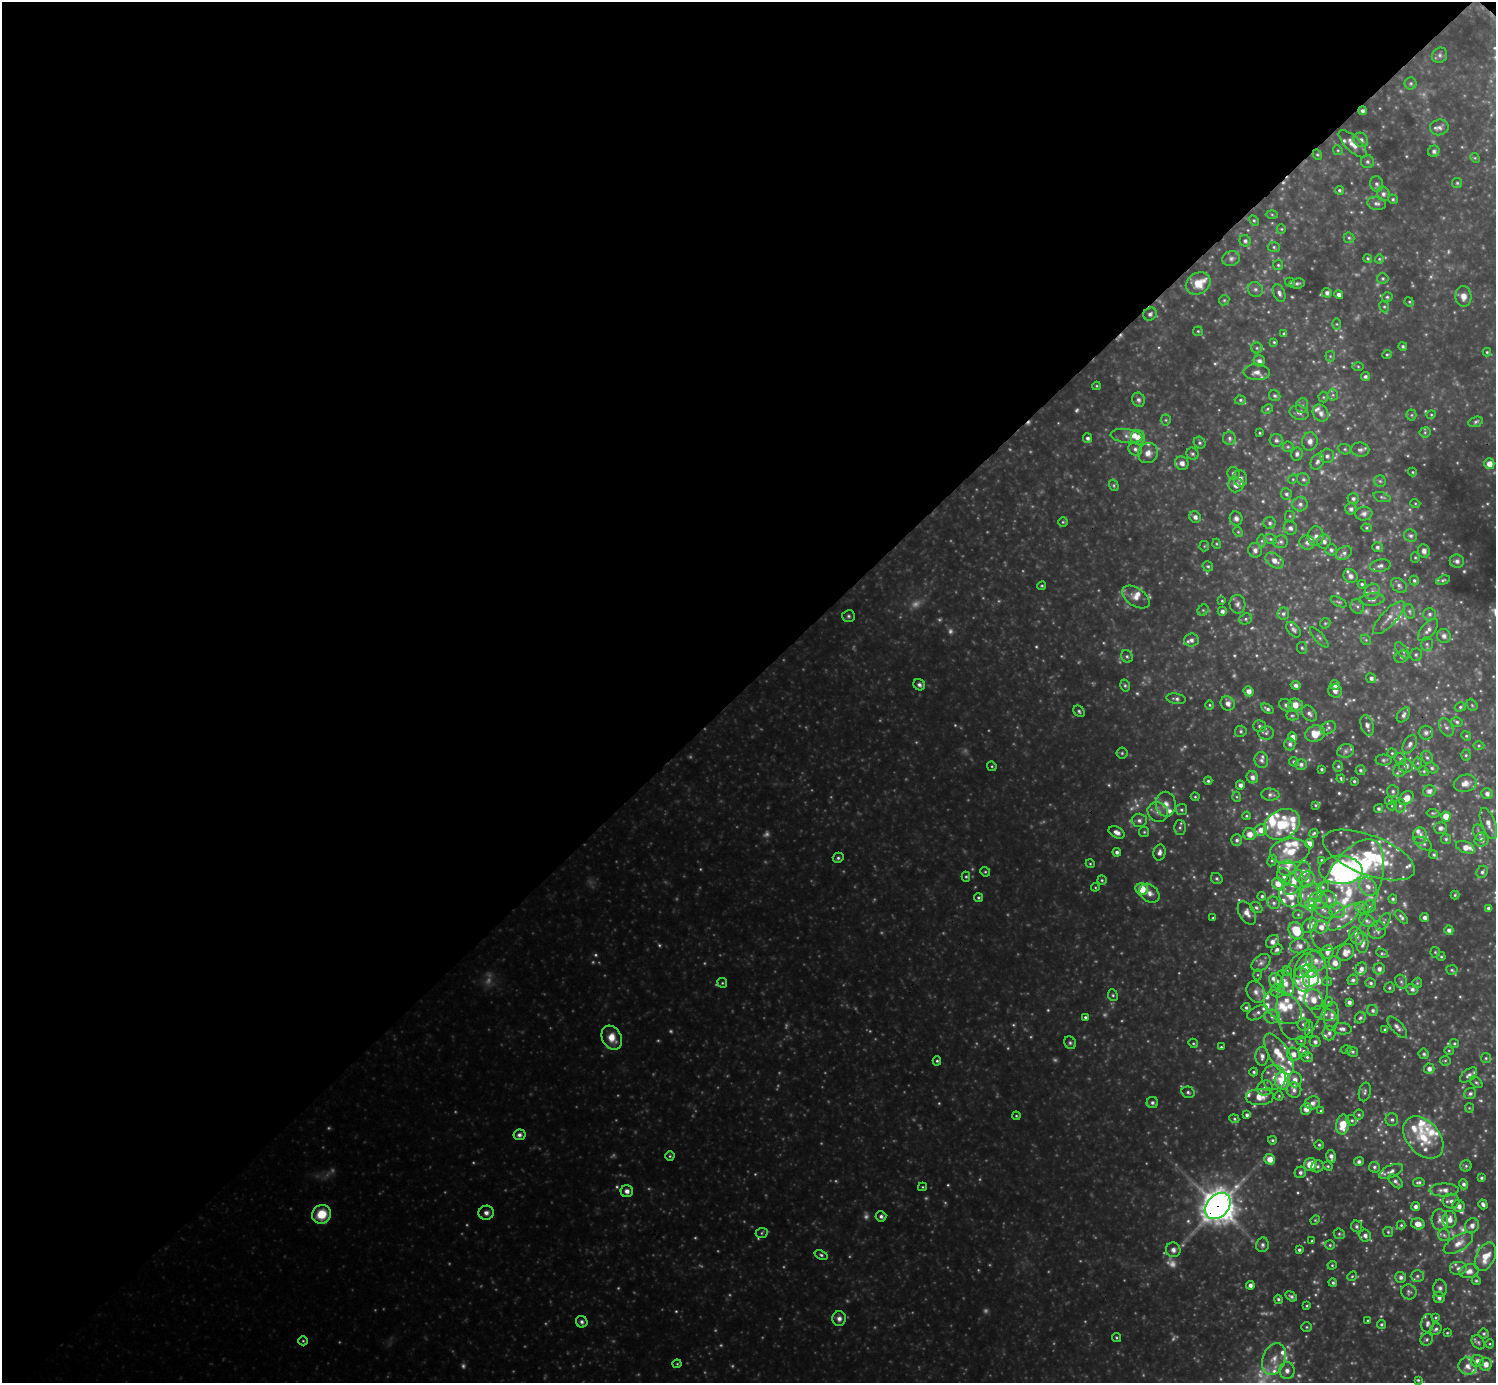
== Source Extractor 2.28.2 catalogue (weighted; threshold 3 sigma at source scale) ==
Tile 5 of 4 x 4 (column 1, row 2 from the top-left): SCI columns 3-1496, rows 2921-4301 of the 5983 x 5983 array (HDU 1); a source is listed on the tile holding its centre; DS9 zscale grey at full resolution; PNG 1498 x 1385 px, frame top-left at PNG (2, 2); each listed source drawn as its Kron ellipse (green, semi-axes under 4 px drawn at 4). Shown black and unused: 50% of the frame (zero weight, under 3 of 4 exposures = <1% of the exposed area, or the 3 px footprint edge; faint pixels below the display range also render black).
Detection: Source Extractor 2.28.2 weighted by HDU 2 'WHT'; one run over the whole footprint, this tile lists its part. Background 0.351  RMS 0.037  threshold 0.165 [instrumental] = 3 sigma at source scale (4.5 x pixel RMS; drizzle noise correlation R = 1.50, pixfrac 1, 0.05/0.05 arcsec/px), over >= 5 px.
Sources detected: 718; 90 too faint to see at this stretch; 1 inside a brighter object's white glare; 2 cosmic-ray / hot-pixel residue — neither listed nor drawn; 87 inside a brighter listed object's ellipse — not listed separately; of the other 538, all 500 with FLUX_AUTO >= 3.84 (the completeness limit of this list) listed and drawn (38 fainter detections not listed), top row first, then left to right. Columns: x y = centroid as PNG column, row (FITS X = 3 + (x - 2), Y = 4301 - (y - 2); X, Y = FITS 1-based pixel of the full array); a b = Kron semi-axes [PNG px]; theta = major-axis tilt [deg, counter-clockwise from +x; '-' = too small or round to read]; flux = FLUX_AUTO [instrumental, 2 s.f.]
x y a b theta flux
1440 55 8 7 - 11
1411 83 6 6 - 7.2
1363 111 4 4 - 11
1439 127 9 8 - 16
1361 140 8 6 -43 16
1353 144 18 7 -44 39
1338 150 5 4 - 4.3
1434 151 6 5 - 11
1317 155 5 4 - 5
1475 158 5 4 - 4.3
1367 162 6 6 - 9.1
1457 183 5 5 - 6
1377 184 8 6 -72 12
1339 190 5 4 - 6.5
1383 194 7 6 - 13
1393 199 5 4 - 5.7
1377 203 9 6 -9 13
1272 214 6 4 -2 5.1
1254 220 6 4 -62 5.4
1281 229 5 4 - 4.5
1349 238 5 5 - 6.1
1245 241 6 5 - 9.6
1274 247 6 5 - 6.4
1231 258 9 7 18 14
1368 258 4 4 - 5.8
1379 259 4 4 - 4.8
1278 265 5 5 - 5.6
1383 278 5 5 - 6.5
1290 282 5 4 - 4.4
1198 283 13 10 31 66
1297 283 7 5 9 7.9
1255 289 8 7 - 11
1279 293 9 5 -69 13
1327 293 5 5 - 12
1339 295 4 4 - 15
1463 296 10 8 -87 28
1387 297 5 4 - 6.1
1224 300 5 4 - 5.3
1409 302 5 4 - 4.6
1384 307 6 4 -66 5.6
1150 314 7 6 - 12
1337 324 5 4 - 4.3
1198 331 5 4 - 4.7
1284 334 4 4 - 6.4
1274 342 4 4 - 4.8
1403 346 4 4 - 7
1257 348 5 5 - 6.3
1487 352 4 4 - 4.6
1387 355 5 4 - 5.1
1330 356 5 5 - 4.8
1259 361 6 5 - 14
1358 366 5 4 - 4.2
1257 372 13 8 -2 23
1365 376 4 4 - 8.8
1097 386 4 4 - 4.1
1333 395 5 5 - 7.4
1275 396 6 5 - 8
1323 397 5 5 - 5
1138 400 7 6 - 13
1240 400 5 4 - 6.2
1302 406 7 6 - 11
1267 409 6 4 28 5.2
1299 413 9 7 -17 14
1321 413 9 7 -55 20
1411 415 5 5 - 5.6
1431 415 4 4 - 4.2
1166 420 5 5 - 5.6
1476 422 8 5 18 8
1425 432 5 5 - 5.9
1260 433 3 3 - 4.1
1126 436 16 7 -7 20
1138 437 7 7 - 39
1088 438 5 4 - 11
1229 438 6 6 - 11
1276 440 6 6 - 11
1310 441 9 7 78 19
1200 443 6 5 - 7.5
1288 447 5 5 - 6.1
1135 449 7 6 - 12
1345 449 6 5 - 6.4
1360 450 9 7 -9 13
1148 453 10 9 - 28
1192 454 6 5 - 8.2
1297 454 6 5 - 12
1327 456 7 7 - 13
1317 462 8 6 60 12
1182 463 7 6 - 23
1489 464 5 5 - 33
1412 472 4 4 - 3.9
1233 473 6 6 - 10
1240 478 8 7 - 16
1293 479 5 4 - 4
1303 479 6 6 - 9.3
1380 481 6 6 - 6.7
1114 485 6 4 -72 5.4
1236 485 8 7 - 25
1286 494 6 5 - 8.4
1382 497 9 4 -18 7.3
1353 499 6 5 - 9.1
1415 503 5 3 - 4
1300 504 7 7 - 14
1351 509 5 5 - 11
1364 514 8 7 - 14
1290 516 5 5 - 4.8
1195 517 6 5 - 16
1236 518 7 6 - 13
1063 522 5 5 - 5.1
1270 523 6 6 - 9.8
1290 528 7 6 - 12
1366 528 5 4 - 4.9
1238 532 5 4 - 4.5
1316 536 10 8 86 21
1411 536 7 6 - 10
1271 539 6 5 - 6.8
1262 541 6 4 -90 7.6
1324 541 7 6 - 15
1280 542 7 6 - 10
1307 543 8 7 - 16
1217 544 5 3 - 3.8
1204 546 5 5 - 4.2
1377 547 5 5 - 8.8
1255 550 7 6 - 16
1331 550 6 5 - 8.5
1424 551 7 6 - 20
1344 553 8 6 30 12
1415 558 5 4 - 5
1274 561 10 6 -33 28
1457 561 7 6 - 13
1208 566 5 5 - 6.1
1380 566 10 6 12 15
1350 576 7 6 - 20
1414 580 5 4 - 7
1443 580 7 4 16 5.8
1362 584 4 4 - 6.7
1399 585 9 6 -40 12
1042 586 4 3 - 4.6
1372 592 8 7 - 16
1136 597 15 9 -34 36
1372 600 12 6 5 17
1222 601 4 3 - 4.4
1339 602 8 4 -26 7.2
1238 604 9 8 - 14
1357 606 7 6 - 10
1203 610 6 5 - 6.5
1222 611 4 4 - 13
1409 611 7 5 -72 7.9
1283 614 6 6 - 10
1430 614 6 6 - 10
848 616 6 6 - 8.1
1389 618 21 7 47 35
1246 619 6 5 - 8.2
1325 623 6 5 - 5.7
1294 630 9 5 -49 11
1428 630 13 6 50 18
1444 636 7 6 - 13
1319 637 13 4 -48 9.9
1191 640 7 6 - 16
1366 640 6 4 -44 5
1427 644 7 6 - 9.3
1302 648 6 5 - 6.4
1402 650 10 5 -53 9.7
1416 655 6 6 - 7.6
1127 656 6 5 - 7.3
1402 657 7 6 - 9.7
1371 678 5 4 - 12
919 685 6 5 - 12
1296 685 5 4 - 14
1335 685 5 5 - 22
1125 686 6 4 -73 6.5
1249 691 5 5 - 24
1335 691 7 6 - 14
1176 699 10 5 -9 11
1228 703 7 6 - 23
1210 705 4 4 - 4.8
1286 705 7 6 - 12
1295 705 7 6 - 43
1472 705 6 5 - 5.5
1460 707 5 4 - 7.2
1267 709 7 4 -32 10
1079 711 6 5 - 7.8
1309 713 9 6 -47 13
1403 715 8 5 52 14
1292 716 6 5 - 6
1457 722 6 4 -16 7.5
1367 725 10 6 -73 18
1259 726 6 5 - 7.9
1446 727 10 6 -61 14
1328 728 8 6 27 8.8
1241 731 6 5 - 7.2
1266 733 7 6 - 9.9
1426 733 7 7 - 14
1315 734 10 8 21 64
1466 736 5 4 - 5.4
1292 737 5 4 - 26
1290 744 6 5 - 12
1410 744 10 6 59 14
1479 746 5 3 - 4.5
1346 751 8 6 15 13
1122 753 5 5 - 6.5
1392 753 4 4 - 4.8
1466 755 5 4 - 5.7
1427 757 7 5 -71 8.1
1400 759 6 5 - 7.9
1261 760 8 7 - 12
1384 760 8 5 1 8.1
1294 762 5 4 - 6.3
1417 763 6 4 90 6.5
1301 764 6 5 - 11
992 766 5 4 - 4.6
1338 766 5 4 - 6
1406 766 7 7 - 19
1432 768 6 5 - 8.5
1321 769 3 3 - 5.1
1360 770 5 5 - 6.7
1400 770 7 6 - 12
1424 771 5 4 - 5.2
1252 777 6 5 - 18
1341 779 4 3 - 5
1208 781 4 4 - 6.8
1354 781 3 3 - 4.9
1465 783 11 8 13 28
1240 785 4 4 - 16
1393 791 6 6 - 8.5
1429 791 6 5 - 16
1487 794 6 5 - 15
1270 795 9 6 -5 11
1195 797 4 4 - 4
1237 797 5 3 - 3.9
1406 798 8 6 40 47
1389 800 4 4 - 4.4
1166 804 12 10 -88 33
1316 805 4 3 - 3.9
1392 806 5 4 - 4.8
1400 806 6 5 - 9.7
1379 809 4 4 - 8
1181 810 5 5 - 8
1158 812 11 9 -34 26
1433 813 6 4 -8 5.3
1246 816 4 3 - 4.5
1446 816 5 4 - 47
1139 820 7 6 - 16
1488 823 16 7 -70 26
1282 824 19 14 29 140
1180 827 7 6 - 9.2
1440 828 6 5 - 15
1261 830 6 6 - 25
1117 832 8 5 -27 21
1144 832 5 5 - 5.2
1314 833 5 4 - 5.7
1479 833 9 5 -70 11
1249 834 6 6 - 32
1420 836 8 7 - 15
1446 839 5 5 - 6.7
1237 840 6 5 - 10
1482 840 7 6 - 18
1310 844 5 4 - 30
1423 844 9 5 -31 8.9
1465 847 10 5 -22 31
1290 851 20 12 6 86
1117 852 4 4 - 12
1159 852 8 6 78 17
1369 855 48 19 -21 250
1434 855 4 4 - 6.3
838 858 5 5 - 7.7
1321 860 4 3 - 4.7
1272 861 6 4 62 6.1
1090 864 4 4 - 4.3
1287 868 9 7 7 23
1341 870 22 14 -2 680
985 872 5 4 - 5.2
1303 872 10 7 71 33
1482 872 6 5 - 8.8
1284 876 8 6 -66 16
966 877 5 4 - 5
1217 879 6 5 - 6.9
1307 879 8 7 - 20
1102 880 5 4 - 5.7
1294 883 13 8 60 41
1278 884 6 6 - 40
1095 887 4 4 - 3.9
1323 887 6 5 - 6.5
1368 887 10 8 -49 26
1142 889 6 6 - 75
1149 893 11 8 -41 25
1310 895 14 10 49 36
1347 895 61 27 63 350
1455 895 4 4 - 4.8
1262 896 4 4 - 7.5
1291 896 12 11 - 47
979 898 5 4 - 6.3
1329 899 9 7 -62 18
1393 899 4 4 - 6.4
1318 901 9 8 - 25
1274 903 6 5 - 9.6
1311 905 6 5 - 92
1370 907 7 5 42 8.9
1256 908 6 5 - 6.8
1362 908 7 5 -26 9.4
1488 908 4 3 - 9.1
1323 910 11 6 -40 16
1337 911 8 7 - 17
1247 913 13 7 -59 26
1298 914 5 4 - 4.5
1344 917 20 8 36 41
1401 917 8 4 -46 8.8
1213 918 3 3 - 4.8
1425 918 4 4 - 15
1367 921 8 6 -28 11
1383 922 10 5 55 9.5
1310 925 9 6 40 26
1321 927 6 6 - 23
1377 930 9 8 - 16
1449 930 5 4 - 13
1296 931 9 7 -59 100
1357 936 9 6 -63 18
1273 941 7 5 43 19
1362 943 10 6 -86 23
1299 946 9 7 8 22
1277 950 6 5 - 10
1327 952 7 6 - 17
1346 952 9 7 44 31
1435 952 5 4 - 5
1382 953 6 4 -27 5.6
1441 957 4 4 - 4.9
1316 961 10 9 - 32
1261 963 10 7 38 17
1335 963 6 6 - 27
1304 965 13 7 61 53
1361 969 6 5 - 15
1379 969 6 5 - 16
1452 970 5 4 - 6.2
1287 971 5 5 - 5.5
1309 971 8 6 -10 76
1257 975 5 3 - 4.5
1302 979 12 7 -78 31
1311 979 8 7 - 130
1353 980 5 5 - 10
1276 981 8 6 -50 23
1327 982 5 4 - 4.8
1401 982 7 5 -67 9.5
722 983 5 4 - 5.3
1285 983 13 8 -71 35
1371 983 5 4 - 7.5
1417 983 5 5 - 4.7
1389 988 5 5 - 6.3
1412 989 6 5 - 13
1278 991 7 6 - 15
1256 992 11 8 -60 24
1113 995 6 4 -67 6.2
1302 995 46 24 77 240
1313 1000 10 9 - 38
1328 1002 5 4 - 4.6
1349 1002 4 4 - 13
1283 1007 21 14 -36 91
1246 1008 4 4 - 8
1373 1010 5 5 - 9.8
1258 1013 11 6 28 14
1324 1014 13 6 -18 20
1272 1016 8 7 - 17
1332 1016 14 7 87 24
1085 1017 4 4 - 7.5
1360 1018 6 5 - 8.4
1303 1024 6 6 - 10
1397 1027 13 6 -48 17
1309 1029 9 4 90 6.7
1342 1029 9 5 -6 13
1385 1030 4 3 - 7
1329 1033 7 6 - 14
612 1038 13 9 -61 51
1301 1041 5 4 - 4.6
1315 1042 5 5 - 12
1070 1043 6 5 - 7.7
1193 1043 5 4 - 4.5
1454 1044 4 4 - 5
1221 1047 4 4 - 4.9
1346 1049 5 3 - 4.4
1304 1051 6 5 - 9.3
1449 1051 4 4 - 4.5
1352 1052 6 4 -29 7.4
1279 1054 23 10 -58 73
1293 1054 7 6 - 26
1424 1054 5 5 - 7.8
1262 1056 9 6 88 19
1307 1057 6 5 - 7.2
1486 1058 5 5 - 5.8
937 1061 4 4 - 6.1
1445 1061 5 5 - 5.3
1429 1069 5 5 - 18
1254 1072 4 4 - 6.6
1469 1075 10 5 38 13
1274 1077 12 12 - 43
1295 1079 8 6 -87 23
1282 1081 8 8 - 95
1476 1082 7 4 -40 6.7
1265 1088 8 7 - 20
1294 1090 8 7 - 17
1188 1092 7 5 -15 8.6
1365 1092 9 6 77 9.8
1470 1094 6 5 - 9.6
1279 1096 4 4 - 4.1
1260 1097 14 8 2 45
1152 1103 5 5 - 10
1313 1103 8 6 21 19
1469 1108 5 4 - 4
1306 1109 6 5 - 25
1321 1111 3 3 - 5.2
1247 1115 4 4 - 10
1359 1115 5 5 - 5.7
1016 1116 4 4 - 4.1
1234 1119 5 4 - 5.1
1352 1120 6 5 - 6.7
1392 1120 6 6 - 9.6
1343 1124 10 6 82 76
519 1135 6 5 - 13
1423 1137 24 16 -49 110
1272 1140 4 3 - 5.4
1319 1145 4 4 - 6.3
670 1156 4 4 - 5.3
1331 1156 6 4 -74 15
1270 1159 5 5 - 41
1359 1162 5 4 - 10
1310 1164 6 6 - 64
1318 1166 6 5 - 8.6
1328 1166 5 4 - 4.7
1466 1166 5 5 - 6.5
1374 1167 5 5 - 7.5
1391 1171 13 6 23 17
1300 1172 6 5 - 11
1481 1178 3 3 - 6.8
1395 1181 8 5 -42 11
1419 1182 6 4 8 7.9
1464 1184 5 4 - 10
923 1187 4 4 - 4.4
1444 1190 14 6 0 25
627 1191 6 6 - 17
1451 1201 8 7 - 17
1483 1204 5 3 - 11
1218 1206 15 11 45 7400
1459 1206 6 6 - 19
1416 1207 4 4 - 13
486 1213 8 7 - 16
322 1214 10 9 - 96
881 1216 5 5 - 12
1449 1219 8 7 - 25
1315 1220 5 4 - 4.2
1440 1220 10 8 -86 18
1418 1224 7 5 -16 30
1401 1225 4 4 - 4.8
1357 1226 6 5 - 9.1
1472 1226 7 6 - 19
1388 1232 5 5 - 5.2
762 1233 6 5 - 6.4
1339 1234 6 5 - 6
1365 1235 6 6 - 15
1444 1235 6 6 - 7.9
1312 1241 4 3 - 4.2
1458 1243 16 7 31 32
1262 1245 7 6 - 13
1330 1245 5 5 - 5.7
1173 1250 7 7 - 22
1299 1250 3 3 - 8
821 1255 7 4 -24 7.4
1485 1257 15 9 64 54
1332 1265 4 4 - 4.4
1458 1269 9 7 0 17
1469 1271 9 7 14 23
1352 1276 5 4 - 4.9
1417 1276 6 5 - 10
1401 1277 5 5 - 12
1476 1281 4 4 - 4.9
1333 1283 4 4 - 7.2
1250 1285 4 4 - 14
1440 1288 9 7 90 13
1409 1292 8 7 - 9.9
1291 1296 6 4 -32 8.8
1439 1297 6 5 - 14
1278 1299 5 4 - 6.7
1307 1306 4 3 - 4.8
1436 1317 4 3 - 4
839 1319 7 7 - 18
1368 1320 4 3 - 4.3
582 1322 6 5 - 10
1427 1323 9 6 83 15
1381 1325 4 4 - 6.8
1307 1327 5 4 - 4.9
1436 1329 6 5 - 8.3
1447 1333 4 3 - 4
1484 1334 5 5 - 6.6
1116 1338 5 4 - 4.9
1427 1339 6 6 - 7.8
303 1341 4 4 - 4.7
1478 1342 8 5 -54 8.4
1490 1344 4 4 - 4
1274 1359 16 11 71 51
1477 1361 6 6 - 20
677 1364 4 4 - 4.1
1486 1364 6 6 - 28
1468 1366 9 8 - 30
1287 1371 8 7 - 22
1418 1380 4 4 - 4.9
Overlapping masked pixels (flux is a lower limit): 2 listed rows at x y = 1363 111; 1218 1206